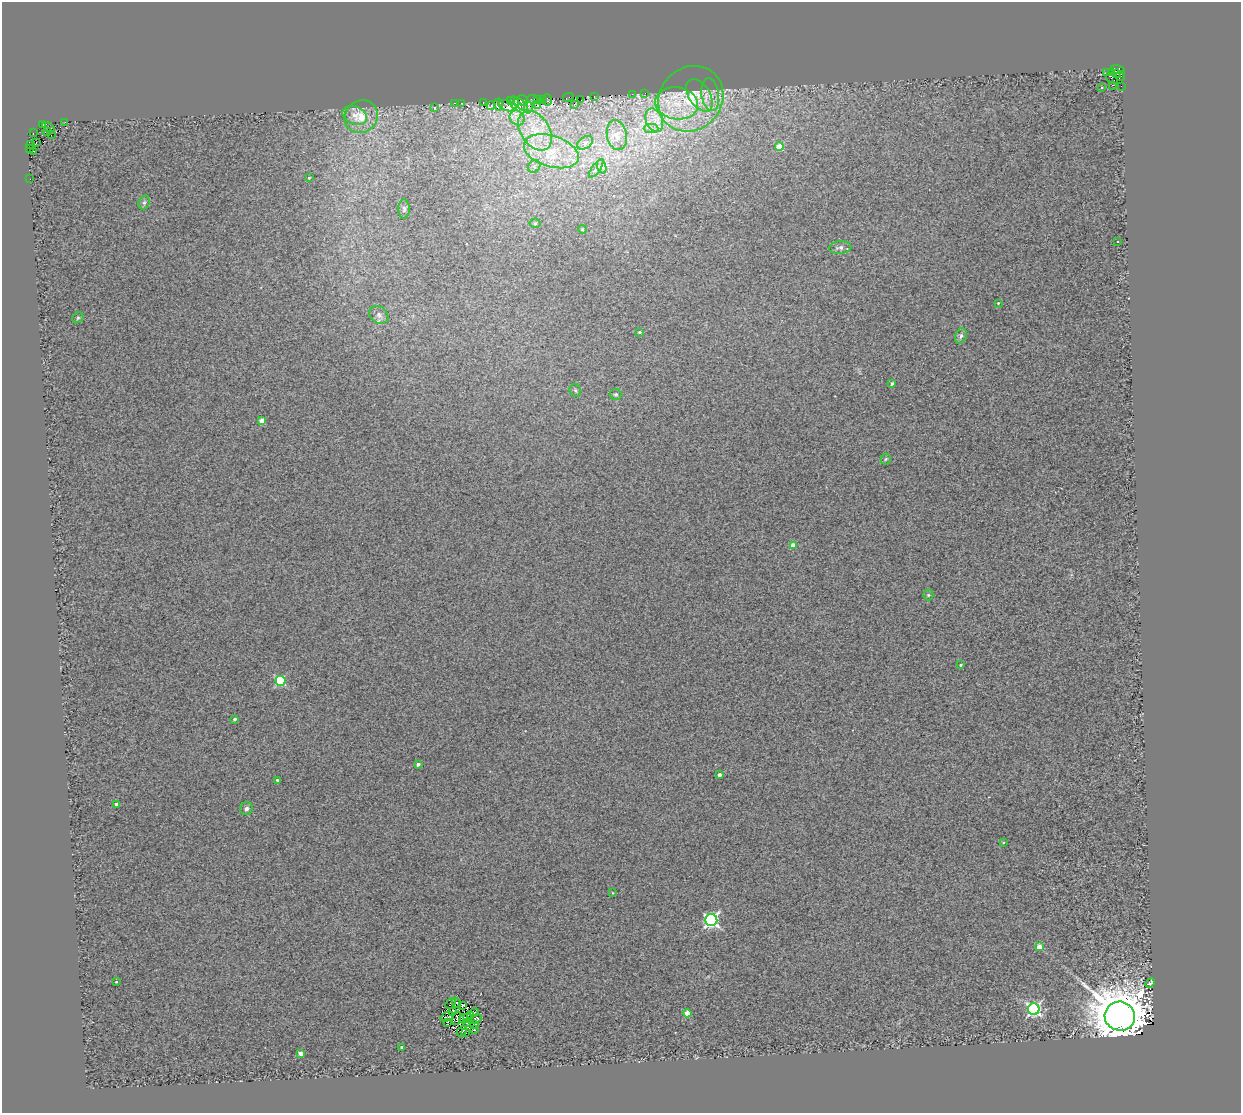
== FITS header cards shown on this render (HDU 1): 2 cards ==
NAXIS1  =                 1239
NAXIS2  =                 1111

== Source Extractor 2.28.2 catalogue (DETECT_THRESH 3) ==
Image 1239 x 1111 px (HDU 1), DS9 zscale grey, 1 PNG px = 1 image px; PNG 1243 x 1115 px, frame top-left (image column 1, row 1111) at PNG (2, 2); each listed source drawn as its Kron ellipse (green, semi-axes under 4 px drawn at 4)
Background 1.16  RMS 1.7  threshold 5.01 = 3 sigma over >= 5 px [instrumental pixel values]
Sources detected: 119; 4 with non-positive FLUX_AUTO (blend fragments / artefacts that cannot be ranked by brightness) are neither listed nor drawn; the other 115 listed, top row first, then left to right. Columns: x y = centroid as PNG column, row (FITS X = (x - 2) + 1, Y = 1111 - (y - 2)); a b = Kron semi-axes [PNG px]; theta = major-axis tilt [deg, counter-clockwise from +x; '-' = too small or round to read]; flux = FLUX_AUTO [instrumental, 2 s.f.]
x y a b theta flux
1118 70 7 4 -14 1700
1112 72 4 4 - 770
1106 73 3 2 - 110
1117 74 4 2 - 2400
1121 76 5 3 - 1200
1112 78 7 3 -39 510
1112 85 3 2 - 110
1121 86 2 2 - 190
1102 88 3 2 - 120
645 93 2 2 - 190
632 94 2 2 - 74
700 95 18 10 -58 1300
710 95 16 8 -81 1000
568 97 5 2 - 860
594 97 2 2 - 70
532 99 5 2 - 410
537 99 3 2 - 360
542 99 4 2 - 710
691 99 34 31 46 7400
547 100 6 3 -79 1600
581 100 3 2 - 290
510 101 3 2 - 1100
523 101 6 3 -56 1200
514 102 6 3 -83 2200
454 103 3 2 - 590
461 103 2 2 - 220
483 103 3 2 - 350
677 103 21 16 -10 3800
521 104 8 4 -39 1500
574 104 2 2 - 440
498 105 6 3 -87 700
538 105 3 3 - 1400
491 106 4 3 - 550
507 106 9 5 -18 420
528 107 6 3 -84 590
435 108 3 3 - 410
355 115 13 9 -23 950
361 117 17 15 39 2500
517 118 8 6 -45 530
654 120 12 8 -67 1200
65 122 2 2 - 83
43 124 4 2 - 480
49 127 7 3 -32 31
651 128 7 4 -1 340
47 131 4 2 - 790
535 131 22 14 -56 3100
33 133 2 2 - 790
51 135 3 2 - 160
617 135 15 10 -79 1200
36 142 2 2 - 520
585 143 9 5 31 310
31 145 3 2 - 410
779 146 4 4 - 2400
30 149 3 2 - 170
33 151 3 2 - 680
551 151 28 15 -17 4000
534 166 7 5 44 250
602 167 7 4 -71 230
596 168 11 2 55 200
309 178 3 3 - 83
30 179 3 2 - 110
144 202 7 5 68 240
404 209 10 6 -89 310
535 223 5 5 - 160
582 229 4 3 - 91
1118 242 2 2 - 110
840 247 11 6 5 390
998 303 3 2 - 91
379 315 10 8 -40 490
78 318 6 5 - 190
639 332 4 3 - 160
961 336 8 5 73 340
892 384 3 3 - 250
575 391 6 5 - 200
616 394 6 5 - 180
262 421 4 4 - 1500
886 459 5 5 - 170
793 545 4 4 - 1600
928 595 5 5 - 160
961 665 3 2 - 130
280 681 5 5 - 9300
235 719 3 3 - 220
418 764 4 3 - 390
719 775 3 3 - 490
277 780 3 3 - 170
116 804 3 3 - 300
246 809 6 6 - 350
1003 842 4 3 - 93
613 893 4 2 - 70
711 920 6 6 - 29000
1039 947 4 4 - 1600
116 982 3 2 - 90
1150 983 5 3 - 220
450 1003 6 2 49 95
456 1003 5 4 - 240
463 1005 4 3 - 57
1034 1009 6 5 - 24000
453 1012 4 3 - 180
474 1012 4 2 - 190
687 1013 4 4 - 1700
470 1016 3 2 - 130
1120 1016 15 14 - 630000
447 1017 7 3 20 120
456 1018 7 3 69 130
467 1018 3 2 - 110
464 1019 5 2 - 21
475 1019 7 3 27 270
448 1022 3 2 - 70
467 1023 3 3 - 130
475 1024 3 2 - 35
474 1029 3 2 - 66
462 1031 6 3 44 130
465 1033 2 2 - 58
402 1047 3 3 - 210
301 1053 4 4 - 1200
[4 non-positive-flux detections neither listed nor drawn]